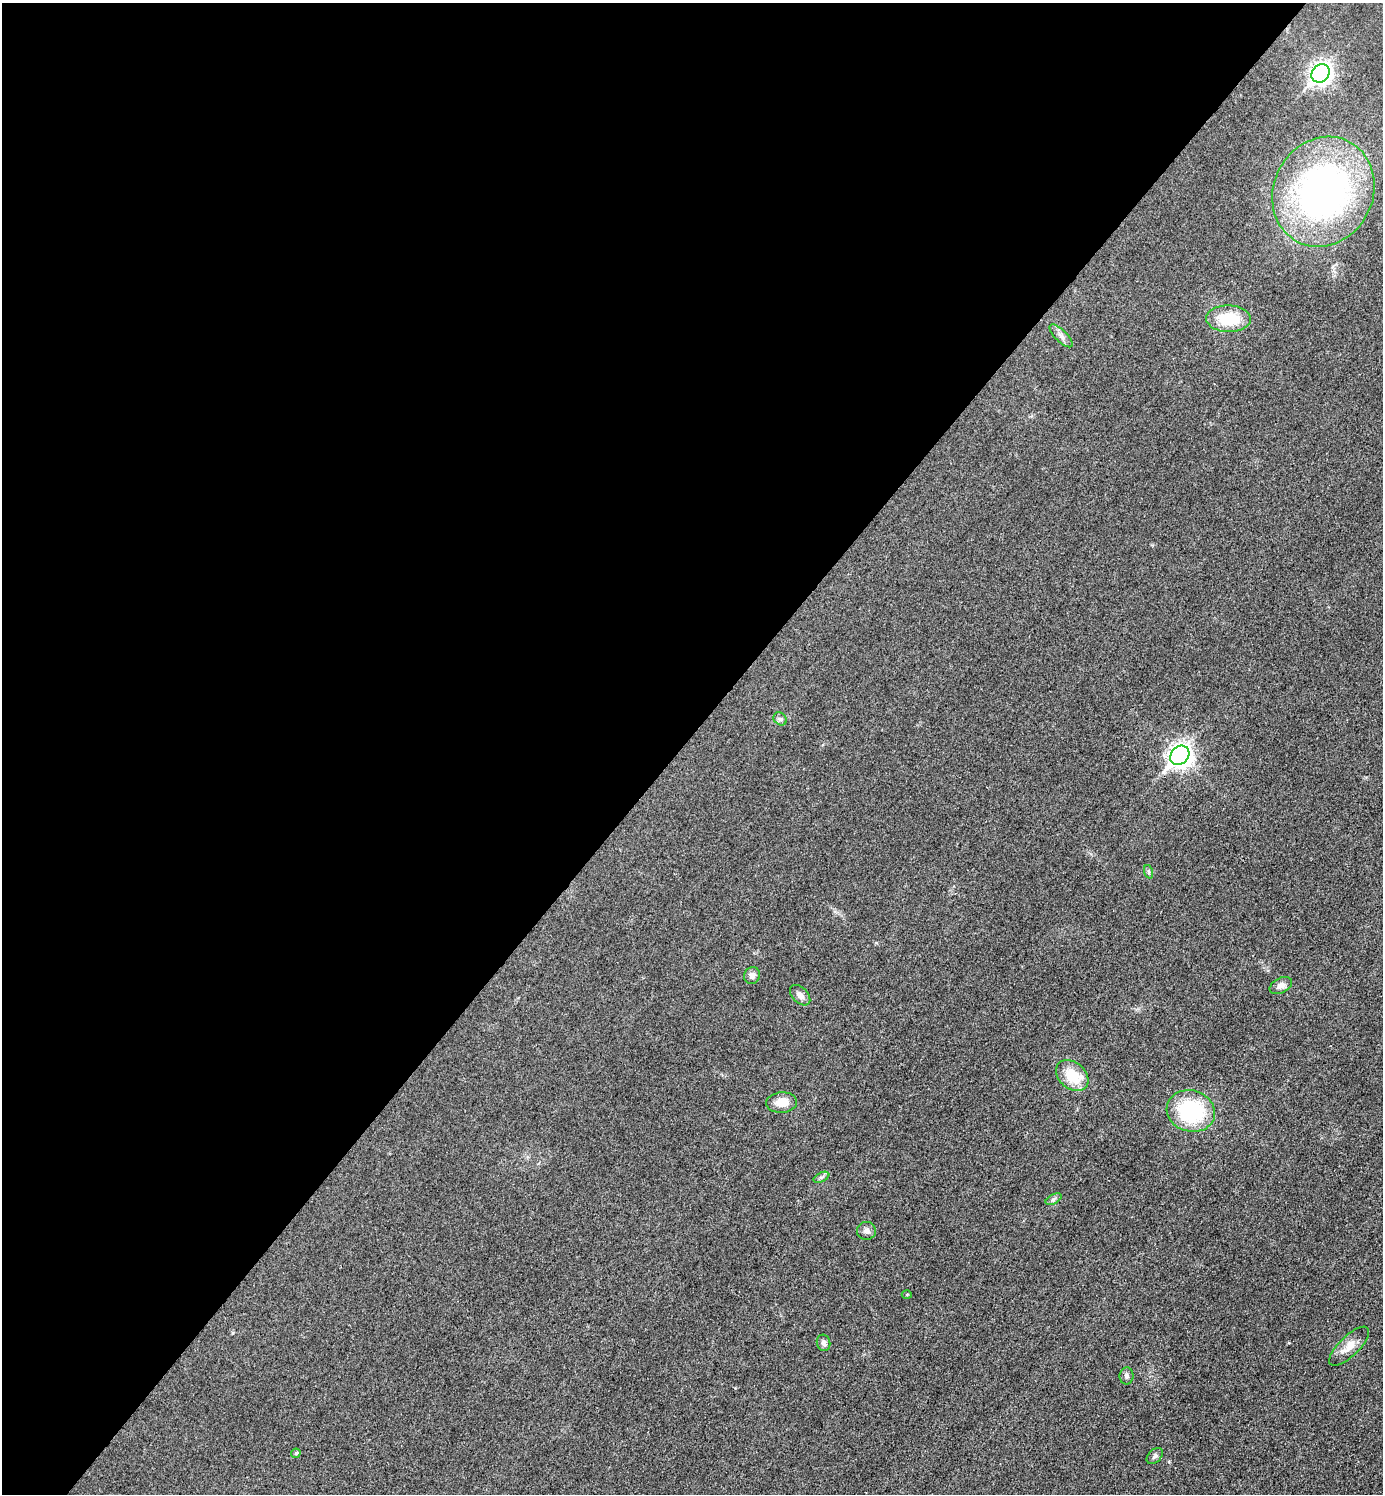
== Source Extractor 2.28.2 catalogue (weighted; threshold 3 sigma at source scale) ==
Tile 5 of 4 x 4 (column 1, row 2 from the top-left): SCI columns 301-1681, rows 2990-4481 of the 5981 x 5980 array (HDU 1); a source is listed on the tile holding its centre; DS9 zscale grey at full resolution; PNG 1385 x 1496 px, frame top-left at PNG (2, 3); each listed source drawn as its Kron ellipse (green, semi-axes under 4 px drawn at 4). Shown black and unused: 49% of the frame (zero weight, under 3 of 4 exposures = <1% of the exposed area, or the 3 px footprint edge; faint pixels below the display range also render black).
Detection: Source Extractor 2.28.2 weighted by HDU 2 'WHT'; one run over the whole footprint, this tile lists its part. Background 0.0332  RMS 0.0048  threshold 0.0216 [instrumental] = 3 sigma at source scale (4.5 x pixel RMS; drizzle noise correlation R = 1.50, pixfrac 1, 0.05/0.05 arcsec/px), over >= 5 px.
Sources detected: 22; all 22 listed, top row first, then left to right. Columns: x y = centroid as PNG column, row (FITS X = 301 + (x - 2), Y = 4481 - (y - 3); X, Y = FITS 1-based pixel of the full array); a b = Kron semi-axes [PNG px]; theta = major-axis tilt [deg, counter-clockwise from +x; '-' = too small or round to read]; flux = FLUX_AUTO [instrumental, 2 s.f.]
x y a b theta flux
1321 73 10 8 48 240
1323 192 56 49 62 190
1229 319 22 13 -1 19
1061 336 15 6 -45 2.3
780 719 7 6 - 1.2
1180 755 10 8 46 310
1149 872 7 4 -71 0.82
752 975 9 8 - 2.4
1281 986 12 7 28 2.7
800 995 12 7 -45 2.7
1072 1075 18 13 -41 14
782 1102 15 10 4 5.9
1191 1111 24 20 -17 41
821 1177 8 4 26 1.1
1054 1199 9 4 28 0.98
866 1231 9 9 - 2.1
907 1294 5 3 - 0.5
823 1343 8 6 -76 1.5
1349 1346 26 10 44 6.1
1126 1376 8 7 - 1.3
296 1453 5 4 - 0.83
1155 1456 9 6 45 1.3